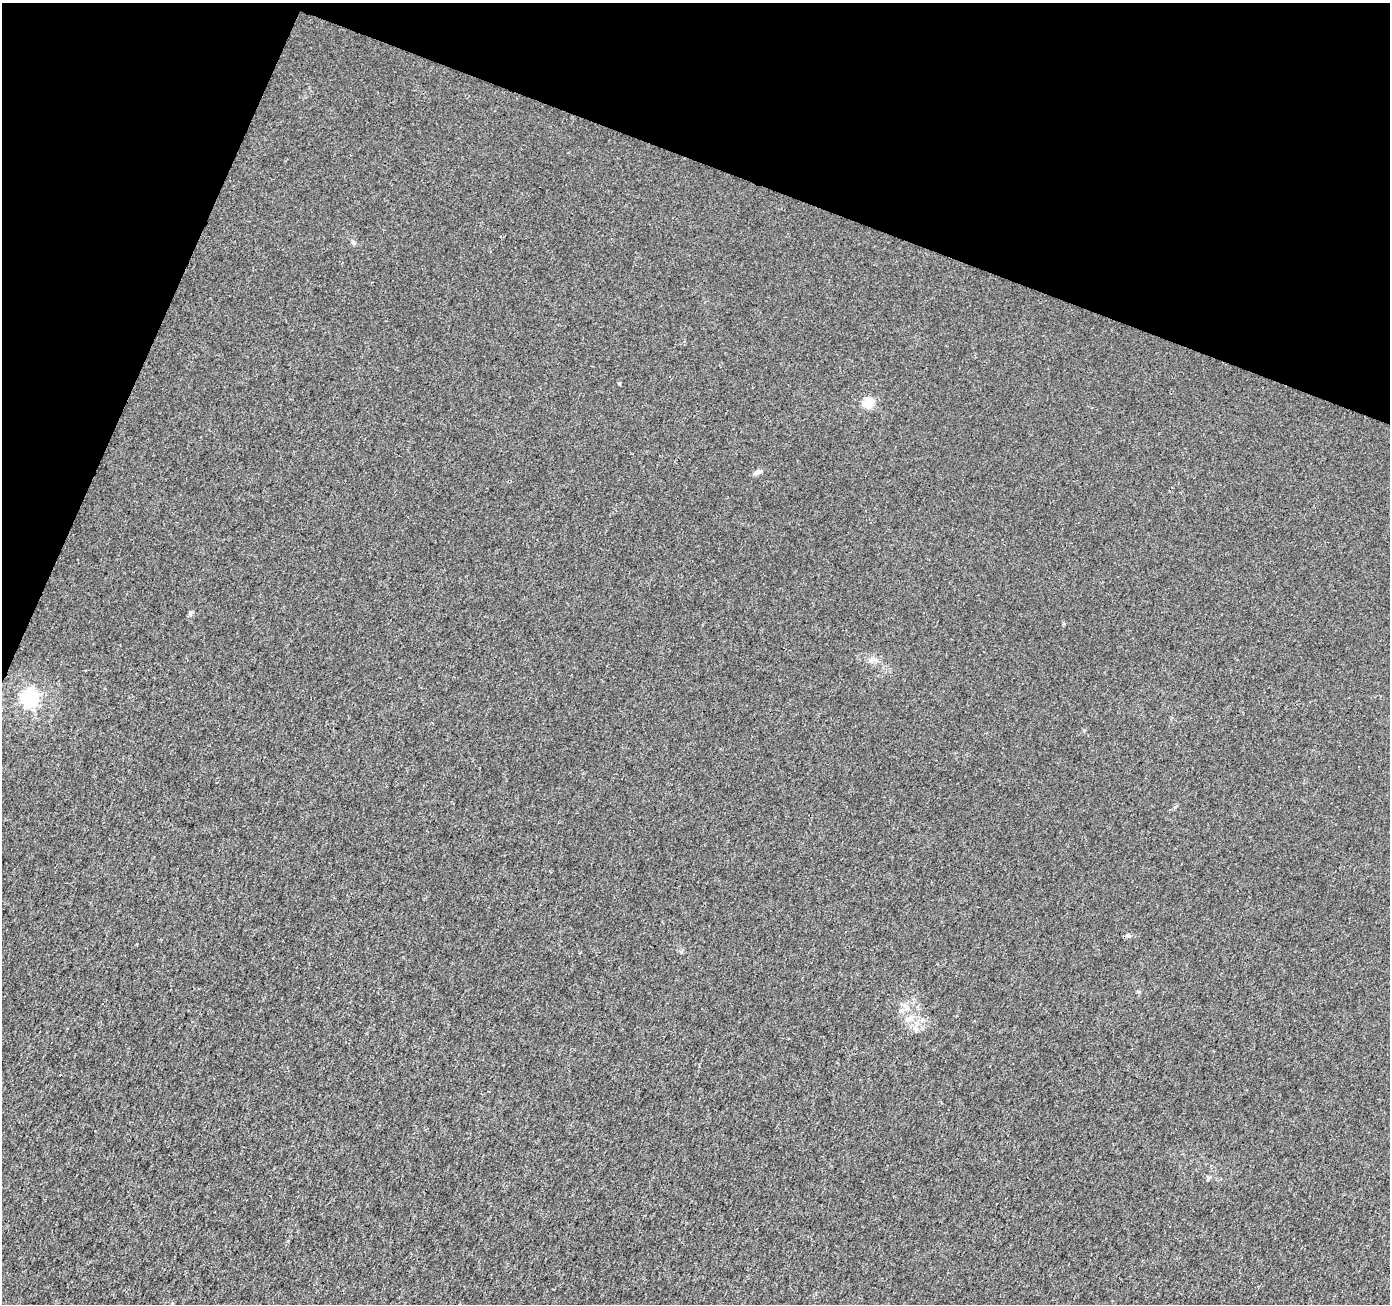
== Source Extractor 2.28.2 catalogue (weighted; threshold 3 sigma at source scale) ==
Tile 2 of 4 x 4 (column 2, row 1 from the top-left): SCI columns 1397-2784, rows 4180-5481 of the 5559 x 5692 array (HDU 1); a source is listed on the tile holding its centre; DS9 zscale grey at full resolution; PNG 1392 x 1306 px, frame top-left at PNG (2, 3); no overlay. Shown black and unused: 19% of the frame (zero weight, under 3 of 4 exposures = <1% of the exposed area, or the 3 px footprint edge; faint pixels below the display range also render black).
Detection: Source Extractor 2.28.2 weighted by HDU 2 'WHT'; one run over the whole footprint, this tile lists its part. Background 0.0014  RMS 0.0021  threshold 0.00928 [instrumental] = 3 sigma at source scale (4.5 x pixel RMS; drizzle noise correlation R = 1.50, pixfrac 1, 0.0396/0.0396 arcsec/px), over >= 5 px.
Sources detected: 10; all 10 listed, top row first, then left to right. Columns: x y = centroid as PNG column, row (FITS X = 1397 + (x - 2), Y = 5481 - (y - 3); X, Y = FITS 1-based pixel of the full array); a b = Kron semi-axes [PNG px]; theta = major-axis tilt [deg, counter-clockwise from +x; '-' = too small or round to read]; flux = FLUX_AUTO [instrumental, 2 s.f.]
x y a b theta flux
353 243 6 5 - 0.46
868 403 14 11 32 2.6
757 472 13 6 30 0.71
190 613 6 4 89 0.34
872 660 7 5 45 0.55
29 698 7 6 - 70
1128 935 7 6 - 0.46
910 1018 15 7 22 1.3
922 1020 6 6 - 0.54
916 1029 6 6 - 0.59
Unlisted compact peaks at least as high as the median listed source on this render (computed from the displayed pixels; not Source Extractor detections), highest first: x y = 1208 1178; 619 383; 681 952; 1175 807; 1139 992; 1084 730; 1064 624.